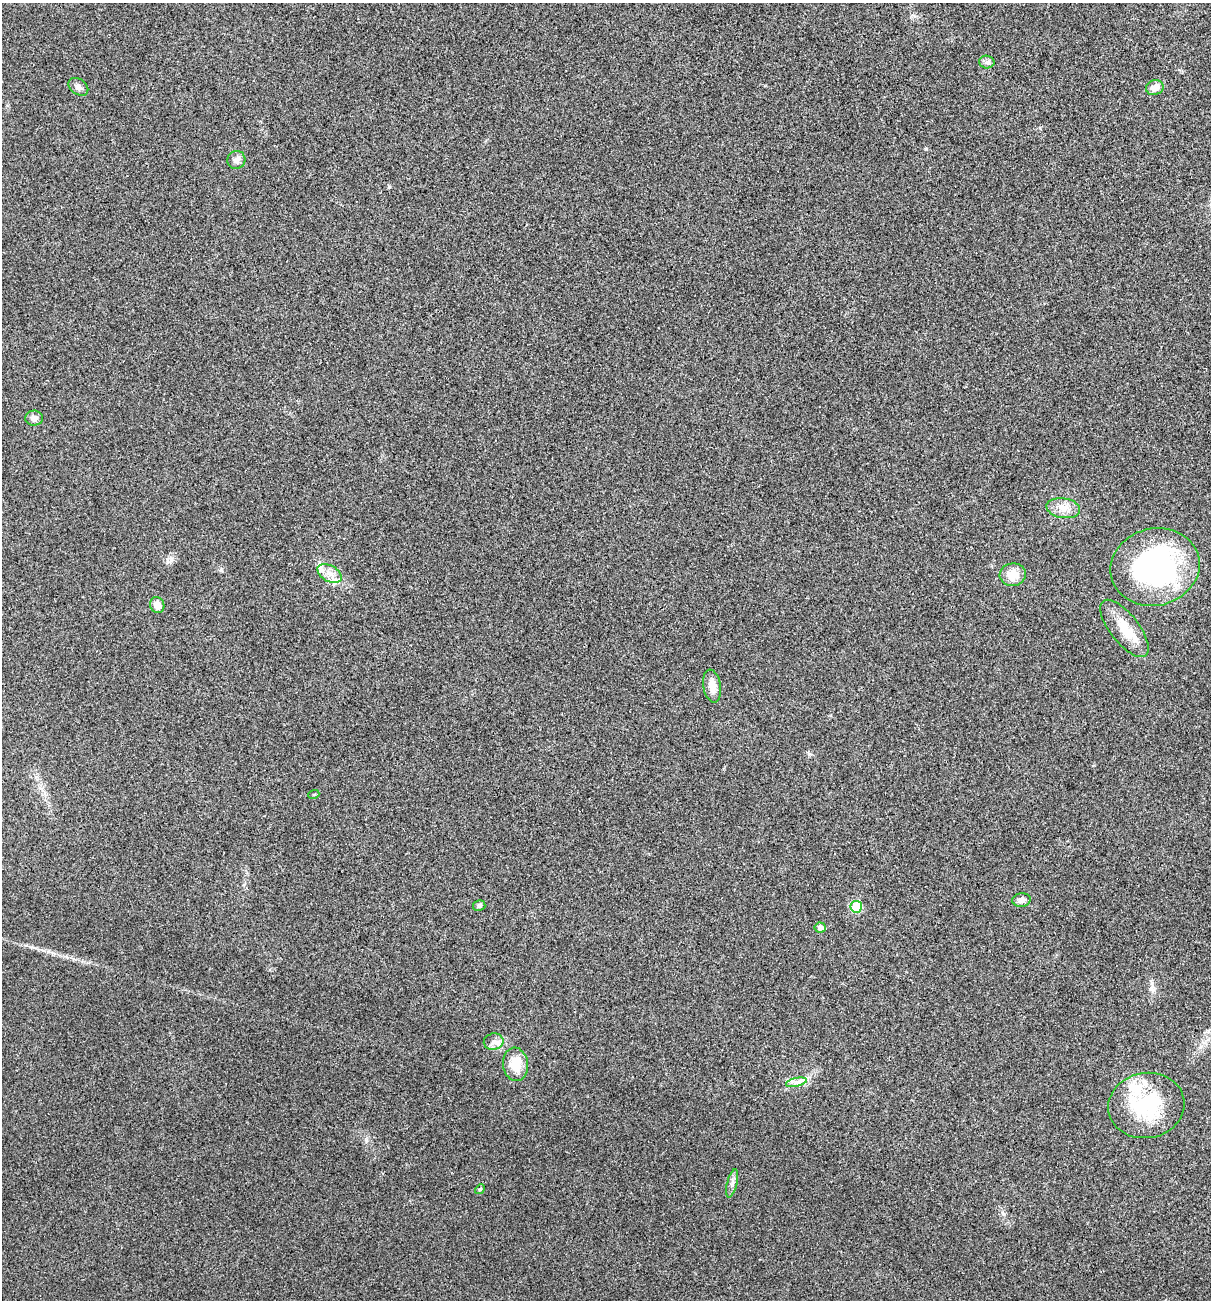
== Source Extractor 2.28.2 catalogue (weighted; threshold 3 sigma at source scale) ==
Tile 6 of 4 x 4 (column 2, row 2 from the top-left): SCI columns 1340-2548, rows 2604-3901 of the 5220 x 5205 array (HDU 1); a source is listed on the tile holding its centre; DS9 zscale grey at full resolution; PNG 1213 x 1302 px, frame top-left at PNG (2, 3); each listed source drawn as its Kron ellipse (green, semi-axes under 4 px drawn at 4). Shown black and unused: <1% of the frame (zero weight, under 3 of 4 exposures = <1% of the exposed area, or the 3 px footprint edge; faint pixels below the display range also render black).
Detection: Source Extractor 2.28.2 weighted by HDU 2 'WHT'; one run over the whole footprint, this tile lists its part. Background 0.0264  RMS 0.0059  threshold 0.0265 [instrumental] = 3 sigma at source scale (4.5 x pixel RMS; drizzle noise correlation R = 1.50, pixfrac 1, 0.05/0.05 arcsec/px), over >= 5 px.
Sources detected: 25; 2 inside a brighter listed object's ellipse — not listed separately; the other 23 listed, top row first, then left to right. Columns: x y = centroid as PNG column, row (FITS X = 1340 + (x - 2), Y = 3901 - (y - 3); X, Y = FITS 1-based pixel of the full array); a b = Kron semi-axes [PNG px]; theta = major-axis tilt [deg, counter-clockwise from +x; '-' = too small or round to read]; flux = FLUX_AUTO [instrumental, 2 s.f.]
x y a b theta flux
987 62 8 6 -2 1.7
78 87 11 7 -36 2.6
1155 88 9 7 15 4.5
236 160 9 9 - 2.6
34 418 9 7 2 2.7
1063 508 17 9 -8 6
1155 567 45 38 14 120
330 573 13 8 -31 5.3
1013 575 13 11 8 9.1
157 605 8 7 - 5.3
1124 628 34 14 -52 15
712 686 16 8 -80 6.1
314 794 5 3 - 0.57
1021 900 9 7 7 3.1
479 905 6 5 - 1.4
856 907 6 5 - 22
820 927 5 5 - 2.3
494 1042 10 8 12 3
515 1064 17 12 -83 12
796 1082 10 4 12 2.3
1146 1105 38 32 10 44
732 1183 14 5 76 2.5
480 1189 5 4 - 0.7
Unlisted compact peaks at least as high as the median listed source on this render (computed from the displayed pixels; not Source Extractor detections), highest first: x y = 926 149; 809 754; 1154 990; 366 1140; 221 570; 171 560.